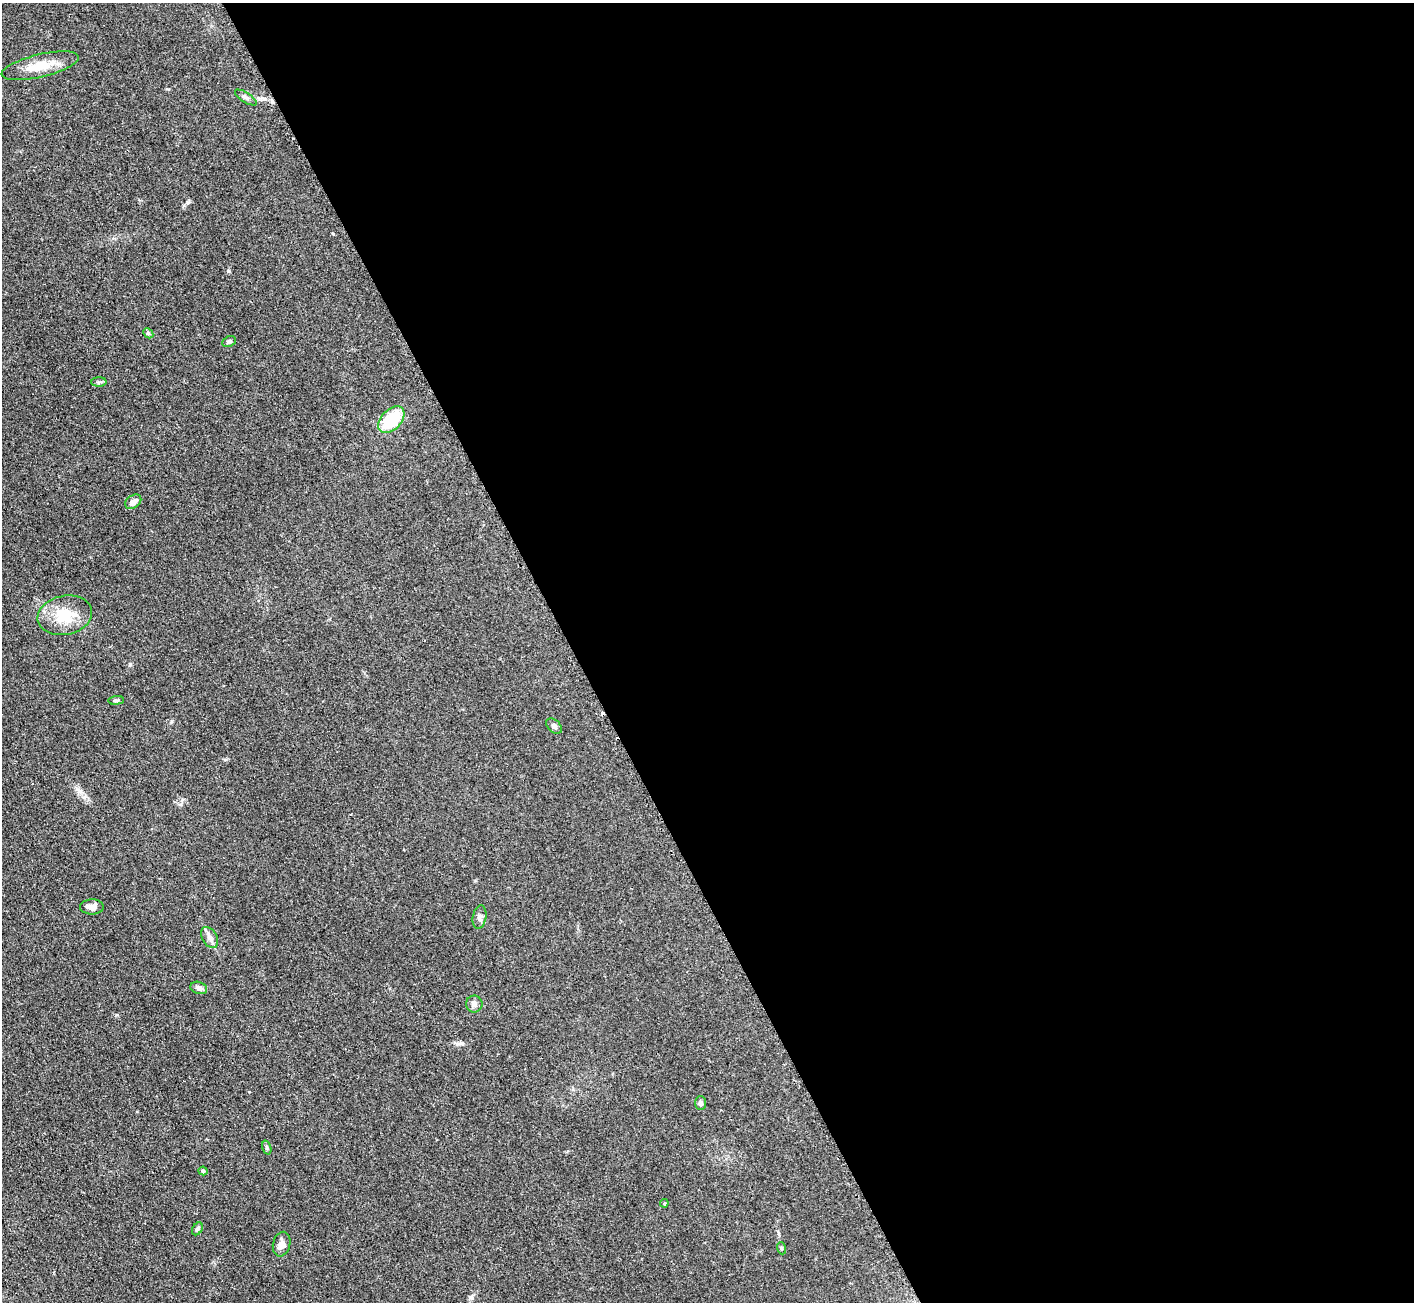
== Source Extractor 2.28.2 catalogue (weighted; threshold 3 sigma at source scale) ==
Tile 8 of 4 x 4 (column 4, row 2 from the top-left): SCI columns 4245-5656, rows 2755-4054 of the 5674 x 5646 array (HDU 1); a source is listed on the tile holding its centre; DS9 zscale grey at full resolution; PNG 1416 x 1304 px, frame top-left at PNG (2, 3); each listed source drawn as its Kron ellipse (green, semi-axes under 4 px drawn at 4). Shown black and unused: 60% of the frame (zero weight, under 2 of 3 exposures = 2% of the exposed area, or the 3 px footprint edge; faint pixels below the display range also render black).
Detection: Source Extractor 2.28.2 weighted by HDU 2 'WHT'; one run over the whole footprint, this tile lists its part. Background 0.123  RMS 0.012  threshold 0.0526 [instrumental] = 3 sigma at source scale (4.5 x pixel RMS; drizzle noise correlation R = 1.50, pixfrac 1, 0.05/0.05 arcsec/px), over >= 5 px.
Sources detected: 26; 4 cosmic-ray / hot-pixel residue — neither listed nor drawn; the other 22 listed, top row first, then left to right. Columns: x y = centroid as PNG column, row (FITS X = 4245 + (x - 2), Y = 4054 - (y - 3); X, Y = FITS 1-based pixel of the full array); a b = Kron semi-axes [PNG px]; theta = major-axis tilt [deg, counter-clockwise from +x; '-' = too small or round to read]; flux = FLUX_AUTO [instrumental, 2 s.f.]
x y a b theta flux
40 66 39 11 13 26
246 97 12 5 -32 3.4
148 333 6 4 -46 1.8
229 341 7 5 25 2.4
99 382 8 4 0 2
391 420 16 10 45 53
133 502 9 6 37 5.6
65 615 27 19 11 35
116 700 8 4 5 2
554 726 9 6 -43 3.2
92 907 12 7 1 7.6
480 917 12 6 80 4.1
210 937 11 7 -59 5.4
199 988 8 6 -18 4.4
474 1004 8 8 - 4.2
700 1103 7 5 89 3.4
267 1147 7 4 -72 1.9
203 1171 4 4 - 2.3
664 1203 4 4 - 1.2
197 1229 7 4 58 2.5
282 1244 12 8 76 7.6
781 1248 6 3 -71 1.5
Unlisted compact peaks at least as high as the median listed source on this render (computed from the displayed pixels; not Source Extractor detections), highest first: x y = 130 664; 228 271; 188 202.